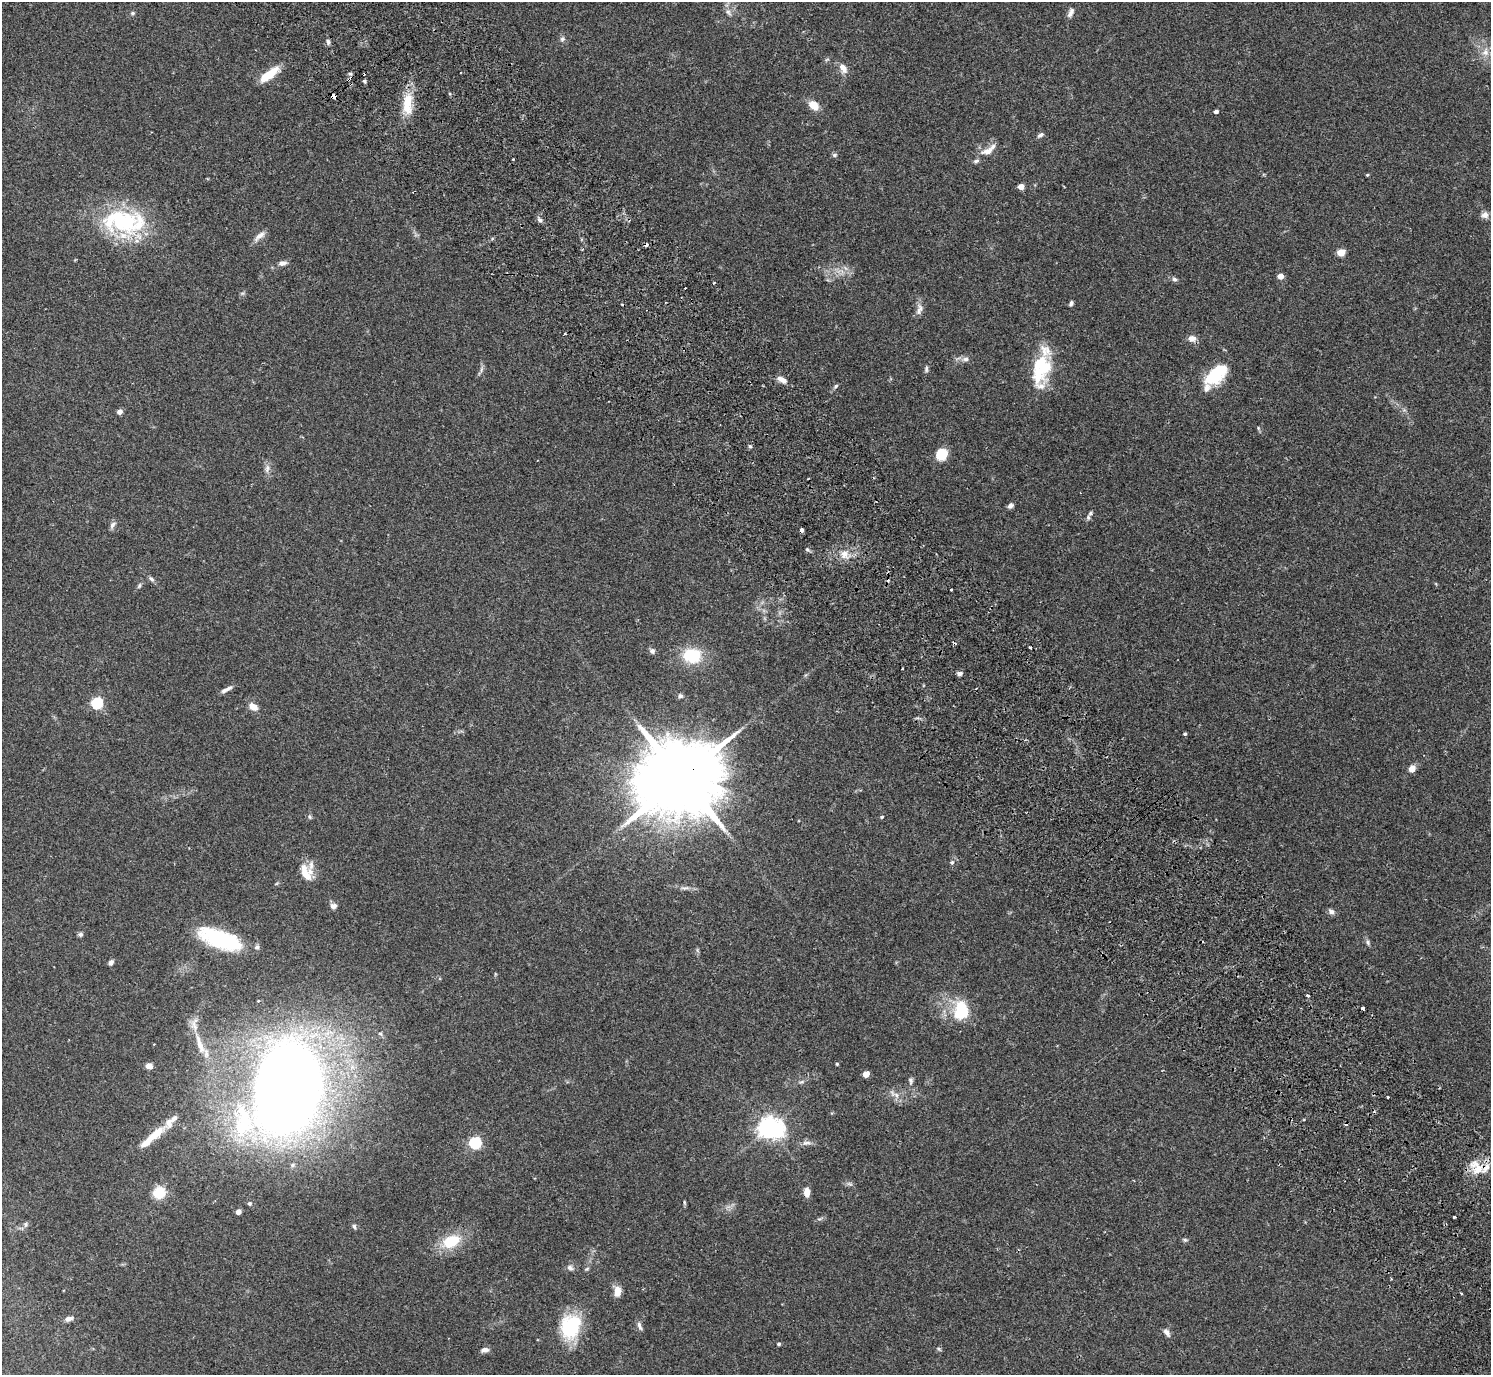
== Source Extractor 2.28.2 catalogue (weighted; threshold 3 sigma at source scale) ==
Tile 6 of 4 x 4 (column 2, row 2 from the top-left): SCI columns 1536-3024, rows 2949-4321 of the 6052 x 6035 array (HDU 1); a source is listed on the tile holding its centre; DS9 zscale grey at full resolution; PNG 1493 x 1377 px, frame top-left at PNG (2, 2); no overlay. Shown black and unused: <1% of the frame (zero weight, under 2 of 3 exposures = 3% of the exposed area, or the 3 px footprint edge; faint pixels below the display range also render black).
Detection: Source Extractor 2.28.2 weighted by HDU 2 'WHT'; one run over the whole footprint, this tile lists its part. Background 0.109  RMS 0.0066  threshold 0.0297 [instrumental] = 3 sigma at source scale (4.5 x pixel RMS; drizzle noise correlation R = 1.50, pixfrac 1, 0.05/0.05 arcsec/px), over >= 5 px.
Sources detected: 137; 1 too faint to see at this stretch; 1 inside a brighter object's white glare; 8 cosmic-ray / hot-pixel residue — not listed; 9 inside a brighter listed object's ellipse — not listed separately; the other 118 listed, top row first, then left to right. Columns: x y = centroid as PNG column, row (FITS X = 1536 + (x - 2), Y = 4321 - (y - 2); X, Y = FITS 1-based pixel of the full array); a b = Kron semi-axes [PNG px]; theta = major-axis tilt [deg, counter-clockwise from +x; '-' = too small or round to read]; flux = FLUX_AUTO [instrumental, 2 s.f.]
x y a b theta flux
728 12 11 7 -45 2.8
132 13 7 4 27 1.1
1071 13 14 6 65 2.9
562 39 8 6 63 1.8
328 42 7 5 -73 1.6
1485 52 12 10 79 6.1
843 68 13 7 -59 5.4
269 75 25 8 37 15
349 79 7 5 33 1.9
364 81 4 3 - 1.1
333 96 5 3 - 38
408 104 32 12 90 16
814 105 11 8 -39 8.5
1216 111 4 4 - 2.2
1040 135 9 5 32 1.7
988 151 20 9 22 7
834 155 7 5 15 1.3
1367 175 4 3 - 0.76
1021 187 5 4 - 7.9
1485 215 9 7 23 3.5
540 220 7 5 -39 1.9
122 221 50 35 -2 71
260 236 18 7 38 4.1
646 244 4 3 - 3.6
1341 252 5 5 - 17
282 263 11 6 12 2.9
1280 276 5 4 - 6.3
1174 279 7 5 -16 1.6
1071 303 7 4 63 1.5
919 309 17 8 73 4
1192 338 10 8 5 4.3
966 359 10 8 21 2.8
926 368 10 5 90 1.5
481 369 11 4 79 1.7
1038 372 47 18 -82 25
1215 375 24 13 42 35
782 380 13 6 -29 4.2
836 386 7 4 59 1.1
119 412 6 5 - 2.8
1258 428 6 3 -72 0.82
750 446 5 4 - 0.98
942 454 10 9 - 17
267 469 13 7 78 3.1
1010 506 6 5 - 2.2
1088 517 10 6 84 1.8
112 525 10 6 62 2.3
802 530 4 4 - 6.2
807 549 6 4 -45 1
844 554 13 9 -67 5.9
151 579 9 5 -45 1.7
139 586 7 5 72 1.2
951 590 3 3 - 1.2
652 651 7 6 - 2
692 655 21 16 -3 26
902 669 3 2 - 0.79
959 673 6 5 - 2.1
226 689 16 5 28 3
680 696 7 6 - 1.5
97 703 6 5 - 71
253 707 12 8 -34 4.9
1185 734 3 3 - 1.3
1412 768 8 6 61 4.8
681 778 26 18 33 11000
309 817 7 5 -43 1.1
882 817 4 4 - 0.84
952 862 6 6 - 1.5
306 872 21 13 -63 12
685 888 15 6 -1 2.9
334 906 9 7 5 2.8
1331 912 9 6 -42 2.2
80 934 6 5 - 1.5
219 939 44 17 -20 60
1368 942 9 6 -79 1.6
697 950 7 4 -72 0.99
111 963 7 5 46 2
1308 996 3 3 - 1.4
1362 1008 3 3 - 3.5
961 1011 24 18 80 28
194 1025 22 9 -71 7
380 1034 6 5 - 1.3
200 1046 18 9 -70 7.2
837 1064 4 4 - 0.71
149 1066 6 5 - 4.7
866 1074 5 4 - 9.6
911 1081 11 6 -89 2.1
801 1082 8 5 26 1.6
287 1089 81 53 74 990
896 1095 11 7 -37 3.6
1387 1097 3 2 - 1.2
171 1121 60 10 46 12
769 1128 9 7 -2 470
149 1140 28 7 45 12
475 1143 6 5 - 88
806 1143 15 6 5 2.9
1477 1167 24 16 -51 14
850 1184 9 5 -26 1.7
807 1192 9 6 88 5.5
159 1193 11 10 - 18
684 1203 7 3 -81 0.83
249 1204 5 5 - 1
238 1212 4 4 - 5.2
1454 1217 3 3 - 1.9
820 1219 8 5 19 1.3
26 1224 9 4 90 1.2
354 1226 7 5 -60 1.4
1185 1240 6 5 - 1.1
451 1241 17 11 24 24
570 1268 10 6 -35 2.2
587 1269 6 5 - 0.96
617 1291 12 8 89 6.4
1461 1293 3 3 - 0.75
69 1319 9 6 12 2.7
640 1326 12 5 -66 2.3
570 1327 27 21 73 43
1167 1332 11 6 -57 2.7
779 1344 4 4 - 1.2
939 1349 7 4 -36 0.93
485 1350 10 6 10 2.8
Overlapping masked pixels (flux is a lower limit): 6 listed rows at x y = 349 79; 333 96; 646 244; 802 530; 681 778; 1477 1167